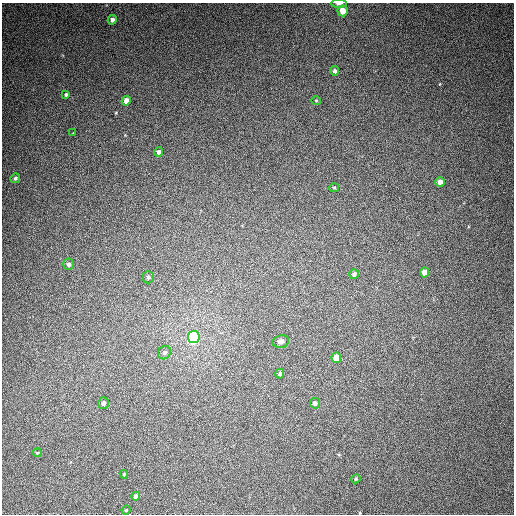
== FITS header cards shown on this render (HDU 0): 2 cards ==
NAXIS1  =                  512
NAXIS2  =                  512

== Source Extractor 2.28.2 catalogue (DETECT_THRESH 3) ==
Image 512 x 512 px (HDU 0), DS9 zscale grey, 1 PNG px = 1 image px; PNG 516 x 516 px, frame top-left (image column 1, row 512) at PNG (2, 3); each listed source drawn as its Kron ellipse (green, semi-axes under 4 px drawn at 4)
Background 397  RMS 10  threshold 30.3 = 3 sigma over >= 5 px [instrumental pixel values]
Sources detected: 28; all 28 listed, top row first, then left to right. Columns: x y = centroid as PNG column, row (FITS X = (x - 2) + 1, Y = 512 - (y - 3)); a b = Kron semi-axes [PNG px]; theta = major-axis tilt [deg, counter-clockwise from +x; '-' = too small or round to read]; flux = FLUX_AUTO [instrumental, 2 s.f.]
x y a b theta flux
339 4 8 3 1 1800
343 11 5 5 - 7500
112 20 5 4 - 2400
335 71 5 4 - 1600
66 94 4 3 - 1300
126 101 5 4 - 4000
316 101 5 4 - 760
73 133 2 2 - 2000
159 152 5 4 - 2100
15 178 5 4 - 1200
440 182 4 4 - 3300
334 188 5 4 - 850
69 264 6 5 - 1700
424 272 5 4 - 6200
354 274 5 5 - 1800
148 277 6 5 - 1400
194 337 6 6 - 140000
281 341 8 6 9 2800
164 353 7 6 - 1700
336 358 5 4 - 7000
280 374 5 4 - 1200
103 403 6 5 - 1700
315 403 5 5 - 2000
37 453 4 4 - 670
124 474 4 4 - 600
356 479 5 4 - 690
136 496 4 4 - 2000
126 510 4 4 - 720
At the frame edge (FLAGS 8, measured only in part): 1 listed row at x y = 339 4